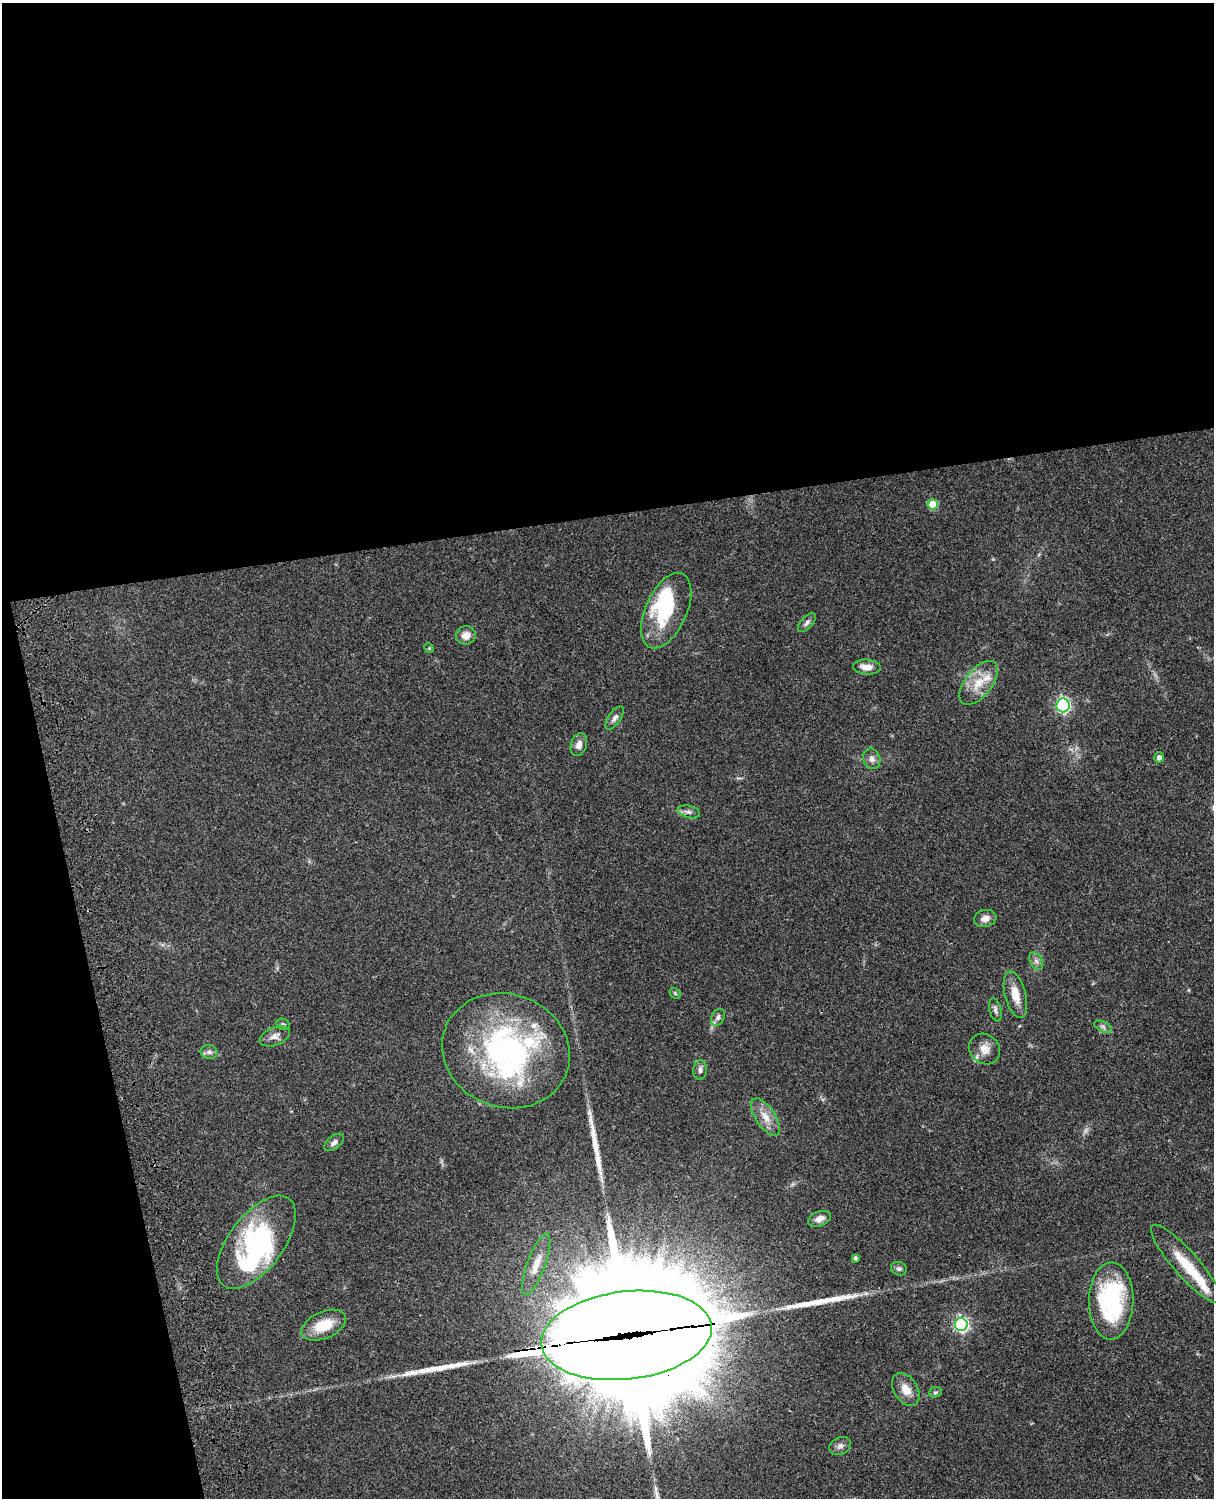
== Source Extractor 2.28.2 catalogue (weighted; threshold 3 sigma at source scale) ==
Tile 1 of 4 x 3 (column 1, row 1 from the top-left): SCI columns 121-1332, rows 3267-4762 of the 5087 x 4925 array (HDU 1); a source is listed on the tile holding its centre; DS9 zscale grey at full resolution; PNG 1216 x 1500 px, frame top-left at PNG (2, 3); each listed source drawn as its Kron ellipse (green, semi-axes under 4 px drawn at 4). Shown black and unused: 40% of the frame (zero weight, under 3 of 4 exposures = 6% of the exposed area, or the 3 px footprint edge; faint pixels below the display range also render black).
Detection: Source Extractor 2.28.2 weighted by HDU 2 'WHT'; one run over the whole footprint, this tile lists its part. Background 0.0863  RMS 0.0061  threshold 0.0276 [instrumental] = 3 sigma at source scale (4.5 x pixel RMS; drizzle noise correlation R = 1.50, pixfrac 1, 0.05/0.05 arcsec/px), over >= 5 px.
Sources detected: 53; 1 too faint to see at this stretch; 3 inside a brighter object's white glare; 3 long thin detections or spike segments (spike, bleed or trail) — neither listed nor drawn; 5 inside a brighter listed object's ellipse — not listed separately; the other 41 listed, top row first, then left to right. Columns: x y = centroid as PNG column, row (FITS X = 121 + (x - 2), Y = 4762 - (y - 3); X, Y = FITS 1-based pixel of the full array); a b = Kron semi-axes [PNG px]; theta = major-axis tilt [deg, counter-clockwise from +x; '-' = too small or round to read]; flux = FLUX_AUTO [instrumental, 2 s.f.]
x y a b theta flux
933 504 5 5 - 20
666 611 40 20 66 43
807 623 12 6 48 2.2
466 635 10 9 - 4.6
429 648 5 4 - 0.57
867 667 14 7 -5 6.3
979 683 26 13 52 13
1063 705 7 6 - 130
615 718 13 6 54 2.5
579 745 12 8 74 4
1159 757 5 5 - 2.9
872 759 10 8 -70 3
689 812 11 6 -14 2.3
985 918 11 8 16 3.8
1036 961 9 6 -60 2.2
675 993 6 4 -47 0.88
1015 995 24 10 -75 9.7
995 1010 12 5 -76 2
718 1017 9 6 58 1.8
283 1024 7 5 -29 1.2
1103 1027 9 5 -24 1.8
275 1036 16 9 21 3.9
985 1049 16 14 -40 6.8
506 1051 65 56 -20 150
209 1052 8 7 - 2.3
700 1070 9 7 86 2.3
765 1117 22 10 -56 7.8
334 1142 11 6 38 2.3
819 1219 12 7 20 4.2
256 1242 54 27 53 68
855 1258 4 3 - 1.4
536 1264 33 9 70 9.6
1186 1264 51 12 -48 21
899 1269 8 6 -22 1.6
1111 1301 39 22 89 75
961 1324 6 6 - 140
324 1325 23 13 24 15
626 1335 86 44 7 29000
906 1389 18 12 -58 7.3
935 1392 6 5 - 1.1
840 1446 11 8 25 2.5
Overlapping masked pixels (flux is a lower limit): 1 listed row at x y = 626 1335